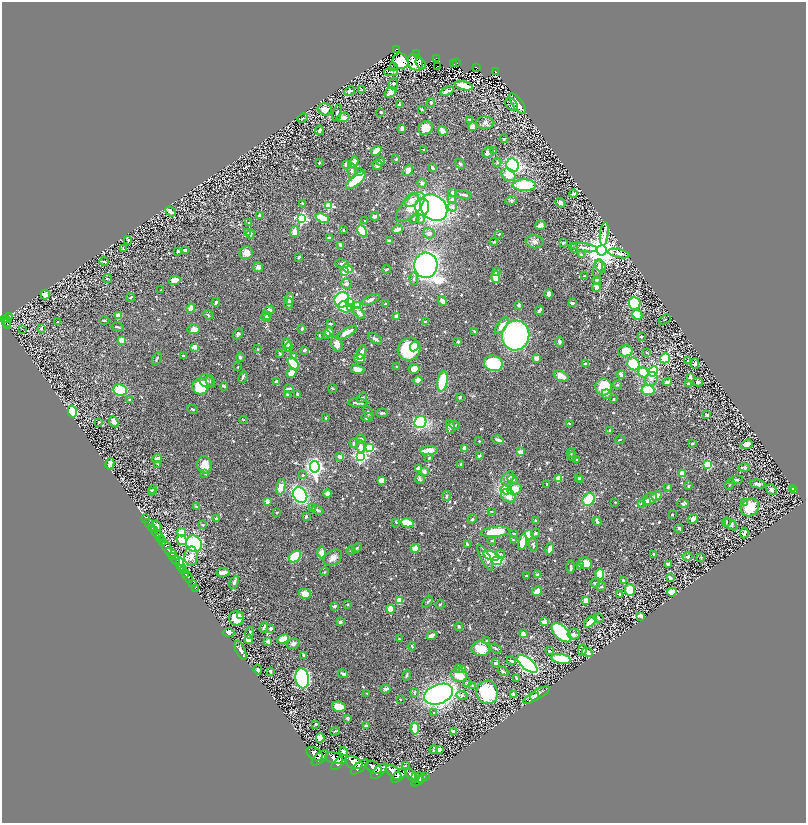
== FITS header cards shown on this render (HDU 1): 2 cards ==
NAXIS1  =                 1608
NAXIS2  =                 1641

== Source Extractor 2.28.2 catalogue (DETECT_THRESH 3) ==
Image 1608 x 1641 px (HDU 1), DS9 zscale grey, zoomed out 1/2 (1 PNG px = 2 x 2 image px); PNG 808 x 825 px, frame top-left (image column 1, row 1641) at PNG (2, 2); each listed source drawn as its Kron ellipse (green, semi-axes under 4 px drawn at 4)
Background 0.653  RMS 0.017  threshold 0.0513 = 3 sigma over >= 5 px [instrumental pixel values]
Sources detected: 894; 38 cannot appear on this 1/2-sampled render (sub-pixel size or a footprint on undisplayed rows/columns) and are neither listed nor drawn; of the other 856, the 500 brightest by FLUX_AUTO listed and drawn (356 fainter detections omitted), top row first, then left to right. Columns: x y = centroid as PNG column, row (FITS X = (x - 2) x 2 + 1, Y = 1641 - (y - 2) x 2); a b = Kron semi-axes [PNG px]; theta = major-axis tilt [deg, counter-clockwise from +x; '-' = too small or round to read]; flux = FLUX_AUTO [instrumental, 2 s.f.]
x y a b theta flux
397 49 3 2 - 89
417 54 3 2 - 57
436 58 2 2 - 53
401 61 8 7 - 200
415 62 9 7 -51 38
421 63 6 4 -52 13
456 63 3 2 - 46
454 64 2 1 - 5.6
393 66 2 2 - 16
437 66 2 1 - 9.7
476 67 4 2 - 43
391 72 7 4 -1 8.7
495 72 3 2 - 47
393 84 5 4 - 5.5
464 86 9 4 -13 78
361 90 4 3 - 5.1
350 91 5 3 - 9.2
447 91 7 3 18 12
391 92 6 5 - 37
431 102 4 3 - 6
511 104 7 5 -49 8.4
518 104 12 5 -54 46
399 105 3 2 - 12
325 109 7 6 - 36
421 109 4 2 - 3.8
381 112 2 2 - 9.4
337 113 8 3 77 6.9
343 117 6 4 14 25
303 118 5 3 - 3.9
469 119 3 2 - 5.2
485 123 9 6 -3 11
473 127 4 4 - 28
402 128 4 2 - 21
426 128 7 6 - 36
319 130 4 3 - 8.4
443 131 5 3 - 30
504 139 4 3 - 3.3
424 149 3 2 - 4.9
376 151 5 3 - 33
493 151 3 2 - 3.7
488 152 6 5 - 9.8
396 159 3 2 - 4.6
381 161 4 4 - 4.5
354 162 6 3 60 26
497 162 4 3 - 3.2
319 163 3 2 - 4.4
460 164 5 4 - 4.7
347 165 4 4 - 23
377 165 5 5 - 13
513 165 7 6 - 900
432 168 4 2 - 10
408 170 6 4 57 22
352 171 8 4 -87 10
360 172 4 3 - 6.6
509 175 7 6 - 39
356 180 12 5 42 140
422 183 5 4 - 7.8
524 185 12 5 -1 170
453 192 4 4 - 8.9
574 194 4 4 - 7
463 195 8 2 -14 9.1
452 199 4 3 - 11
412 200 8 6 39 20
511 200 6 3 18 5.1
302 203 3 2 - 4.5
560 203 5 3 - 17
329 206 3 3 - 180
410 207 19 8 47 66
422 207 8 7 - 250
452 207 5 4 - 14
434 208 15 12 -43 1100
171 211 6 3 -41 11
259 215 3 3 - 13
375 216 4 2 - 14
302 218 4 4 - 520
322 218 7 4 -20 99
414 219 4 4 - 7.4
421 219 4 3 - 5
365 221 2 2 - 6.5
248 222 3 3 - 3.2
540 225 5 4 - 15
397 229 5 3 - 20
343 230 2 2 - 8.5
295 231 6 4 82 21
362 231 6 3 -62 110
248 232 3 3 - 3.8
429 233 6 5 - 10
250 234 4 3 - 6.7
499 234 2 2 - 3.7
604 234 12 4 84 14
329 238 4 3 - 4.8
128 240 4 3 - 3.6
389 241 4 2 - 9.6
494 242 4 3 - 4.1
535 242 9 6 -8 13
563 243 4 3 - 4.6
341 245 4 2 - 20
584 247 14 4 -9 17
573 248 5 3 - 3.9
124 249 4 2 - 3.1
186 250 4 3 - 14
601 250 5 5 - 8600
178 251 3 3 - 5.4
246 253 7 6 - 27
619 254 11 4 -12 14
581 255 4 3 - 3.6
299 257 3 2 - 4.3
104 261 4 2 - 6.7
342 264 7 4 -7 11
426 265 12 11 - 1900
600 266 7 4 -54 13
258 267 5 4 - 13
348 269 5 4 - 57
387 269 4 2 - 4.5
598 269 9 4 76 18
345 272 3 3 - 41
497 272 4 3 - 7.7
584 276 2 2 - 3.8
496 277 6 3 -86 56
108 279 4 1 - 3.8
414 279 6 4 -88 6.8
175 280 6 4 13 38
597 280 4 4 - 6.7
346 284 5 5 - 10
596 287 4 4 - 19
161 290 3 2 - 4.3
549 294 4 3 - 16
45 295 5 4 - 25
131 297 4 2 - 6.2
290 299 6 3 84 19
342 300 8 7 - 390
371 300 10 4 25 10
442 301 5 3 - 15
216 302 4 2 - 6.1
288 303 5 4 - 7.5
349 303 4 4 - 49
572 303 4 2 - 10
634 303 6 6 - 330
385 304 3 3 - 3.8
518 305 3 3 - 12
358 306 4 4 - 45
345 307 7 5 -22 48
351 307 4 3 - 42
191 308 4 4 - 25
269 310 6 4 29 18
539 310 5 2 - 11
359 313 7 4 -45 18
208 315 5 3 - 5.3
267 315 4 3 - 8.1
637 315 5 4 - 80
118 316 4 3 - 26
396 316 4 4 - 11
266 317 5 4 - 10
8 318 5 3 - 230
4 319 3 2 - 350
7 320 4 2 - 210
665 320 6 3 31 4.4
104 321 5 2 - 3.6
57 322 2 2 - 5.3
425 322 3 2 - 8.2
6 323 4 2 - 57
330 324 4 2 - 4.1
7 326 2 2 - 69
502 326 10 4 56 30
117 327 6 2 -13 5.9
41 328 4 3 - 4.1
22 329 2 1 - 35
194 329 6 5 - 20
302 329 4 3 - 5.2
474 331 4 3 - 3
329 332 5 4 - 27
346 333 12 4 29 37
238 334 6 4 54 5.8
326 334 4 3 - 4.6
319 335 2 2 - 4.2
516 335 15 13 73 860
641 336 4 2 - 6.6
375 339 8 3 -32 10
122 340 2 2 - 59
458 342 3 3 - 7.5
559 342 5 4 - 6.1
287 344 5 3 - 16
337 344 8 5 -71 23
414 346 5 3 - 16
195 347 3 2 - 42
289 347 5 3 - 7.2
258 349 4 3 - 3
409 349 11 11 - 190
305 350 3 3 - 8
625 351 7 5 12 38
362 352 7 3 69 13
646 352 3 2 - 3.2
280 353 4 2 - 3.4
183 356 3 3 - 4.3
294 356 3 3 - 8.7
240 357 5 4 - 4.9
157 358 7 2 62 3.9
359 358 6 4 -24 26
537 358 3 3 - 20
665 358 5 4 - 87
688 361 2 2 - 6.1
293 363 7 4 -50 89
493 363 9 7 -15 200
585 364 3 2 - 11
633 364 6 6 - 150
695 364 5 3 - 11
238 367 2 2 - 3.1
397 367 2 2 - 5.3
358 369 7 4 -16 33
414 369 5 5 - 22
653 371 5 4 - 140
643 372 5 4 - 70
291 373 5 4 - 36
621 375 4 2 - 28
561 376 8 5 -22 28
243 377 6 3 66 7.3
690 378 4 3 - 14
651 379 7 6 - 15
418 380 4 3 - 17
206 381 7 6 - 12
211 381 6 4 -71 6.1
443 381 10 5 79 160
276 382 3 2 - 10
667 382 5 3 - 7.8
698 382 5 3 - 6.7
689 384 4 3 - 15
617 385 4 3 - 3.9
200 386 8 8 - 130
224 386 4 3 - 5.1
603 387 8 8 - 100
333 388 4 2 - 3.5
289 389 5 2 - 9.9
120 390 7 5 -9 110
648 390 6 5 - 98
298 394 3 2 - 6.9
607 394 5 5 - 6.2
288 395 2 2 - 14
460 397 3 3 - 6.8
362 398 6 3 52 4.2
614 399 3 2 - 4
129 400 2 2 - 8.4
358 403 9 3 -2 19
193 409 5 2 - 5.5
72 411 6 4 -77 150
368 413 7 3 -64 5.9
382 413 5 3 - 5.6
707 415 3 2 - 9.9
367 417 6 4 -17 6.8
325 418 2 2 - 9.1
244 420 4 3 - 3.2
114 421 5 4 - 18
99 422 2 2 - 12
420 422 6 5 - 250
569 423 3 2 - 3.7
455 425 5 4 - 4.9
450 427 7 4 -81 9
610 431 3 3 - 7.2
361 439 5 3 - 11
620 439 5 2 - 4.1
498 440 6 3 -16 16
479 441 3 2 - 3.1
354 443 4 3 - 5.9
692 443 3 3 - 4.1
747 444 6 4 19 23
360 447 7 4 -76 18
370 448 3 3 - 240
465 449 4 3 - 26
429 451 9 4 4 32
520 452 3 2 - 30
571 453 5 3 - 4.8
360 456 4 4 - 790
479 456 2 2 - 6.4
572 456 4 3 - 3.1
340 457 4 3 - 15
429 458 3 2 - 5.3
157 459 5 4 - 25
577 459 3 2 - 4
110 464 6 4 80 19
158 464 4 3 - 3
461 464 3 3 - 8.1
205 465 9 7 -83 46
708 465 3 3 - 120
315 467 6 5 - 1300
418 468 3 3 - 30
744 468 5 3 - 6.7
424 471 3 3 - 17
205 473 4 3 - 8.8
682 474 4 3 - 48
303 475 3 3 - 3.9
508 478 8 5 45 17
579 478 4 3 - 6.7
420 479 5 4 - 7.2
512 479 5 4 - 5.2
558 479 4 3 - 37
580 479 4 3 - 6.5
381 480 3 3 - 29
736 480 7 3 8 6.5
547 484 2 2 - 4.6
730 484 6 2 68 4.3
758 484 8 3 -11 14
688 486 3 2 - 4.5
281 487 8 4 75 37
668 487 3 3 - 5.6
514 489 7 5 19 55
793 489 4 2 - 4
153 490 4 3 - 6
506 490 6 4 -18 140
771 490 6 5 - 8.2
151 491 4 3 - 7.9
794 491 4 3 - 5.7
327 494 4 4 - 14
300 495 8 6 -52 510
447 496 5 3 - 6.7
508 496 8 6 -36 32
656 496 5 4 - 31
589 499 7 5 53 100
650 499 7 5 30 14
267 501 4 3 - 16
647 501 4 3 - 15
615 502 2 2 - 3.1
641 503 3 3 - 3.1
745 503 3 3 - 3.2
682 504 6 3 -9 6.2
196 507 4 3 - 5.2
750 507 10 8 43 86
313 508 3 3 - 3.7
317 510 6 3 -26 5.3
491 511 2 2 - 4.5
277 512 3 3 - 3.8
672 514 2 2 - 3.2
306 516 4 3 - 8.1
145 519 4 1 - 21
216 519 4 3 - 7.9
472 519 5 3 - 3.9
693 519 5 3 - 19
535 520 3 2 - 3.4
597 521 4 2 - 8.8
396 522 4 3 - 3.6
726 522 5 2 - 3.5
149 523 2 1 - 11
407 523 6 3 -14 100
203 525 3 3 - 3.2
731 525 7 4 -35 8.9
157 526 5 3 - 21
152 527 3 2 - 58
679 528 4 2 - 8.1
155 531 2 1 - 140
182 532 4 3 - 30
495 532 15 5 5 130
535 533 4 4 - 6.7
744 533 5 3 - 10
157 534 4 3 - 190
513 534 3 3 - 3.4
529 535 5 4 - 120
159 538 3 2 - 320
161 540 2 2 - 570
182 540 5 4 - 78
513 540 3 2 - 3.1
492 541 4 3 - 3.4
522 542 8 4 77 52
163 543 2 2 - 340
194 544 9 7 -55 220
467 544 3 3 - 6.9
533 545 7 3 -79 8.7
167 547 7 3 -62 2400
357 548 5 3 - 4.1
415 548 4 3 - 71
550 549 6 3 73 29
351 550 4 2 - 4.3
321 552 6 4 -90 17
171 553 6 3 -28 820
500 554 5 4 - 5.5
654 554 3 2 - 6.7
491 555 8 4 -20 140
173 556 3 2 - 410
191 556 10 7 89 24
687 556 5 4 - 5.2
295 557 7 5 41 140
485 557 14 4 -62 16
701 557 3 2 - 3
333 558 10 7 35 22
176 560 5 3 - 410
497 561 5 4 - 110
585 563 6 5 - 42
180 564 7 4 -79 1300
668 564 3 3 - 23
580 566 2 2 - 11
571 567 6 3 88 8.2
181 569 2 1 - 330
183 571 3 2 - 820
223 572 6 4 9 21
325 572 4 3 - 3.1
186 574 2 1 - 150
600 574 5 4 - 130
538 575 4 3 - 9.9
187 576 7 3 -63 510
526 576 3 2 - 4.7
670 578 3 3 - 13
624 580 4 3 - 6.1
234 582 7 3 63 9.7
595 583 5 3 - 7.3
192 584 2 1 - 36
601 586 5 3 - 4.6
195 588 2 1 - 20
630 590 6 5 - 110
537 591 5 4 - 25
672 592 5 4 - 68
305 594 6 5 - 34
620 594 3 2 - 9.9
586 600 3 3 - 46
400 601 4 3 - 65
427 602 7 3 57 5.4
348 604 4 3 - 3.2
440 604 5 2 - 3.8
334 606 2 2 - 16
390 609 4 4 - 45
240 615 4 2 - 9.5
640 616 4 3 - 19
236 618 7 7 - 100
599 618 5 4 - 5.5
340 622 4 3 - 7.7
544 622 2 2 - 63
590 622 7 3 40 49
459 626 4 3 - 4.2
264 627 5 3 - 9.7
271 628 3 2 - 13
229 633 6 4 -1 13
250 633 6 3 75 4.6
561 633 12 6 -43 370
523 634 2 2 - 57
574 634 6 5 - 15
431 636 5 3 - 16
249 639 4 4 - 18
283 639 6 3 24 50
399 639 2 2 - 3.5
487 641 4 3 - 9.1
268 642 3 2 - 22
293 644 6 5 - 10
412 646 4 3 - 4.4
496 648 6 2 -35 4.5
481 649 9 7 -10 54
240 650 10 4 -66 11
582 650 6 3 82 5.3
549 651 2 2 - 4.2
587 652 6 4 -33 14
303 655 3 2 - 4.4
561 659 10 4 -10 190
511 661 4 3 - 6.1
496 663 3 2 - 8.4
527 664 12 5 -40 1100
458 669 4 4 - 6
462 669 3 2 - 21
258 670 5 3 - 8.3
270 671 3 2 - 11
503 671 6 2 -34 5.1
343 674 5 3 - 8.3
406 675 5 2 - 5
459 675 8 6 -21 66
302 678 10 6 -82 780
516 678 4 2 - 6.1
467 682 4 3 - 4.4
472 685 2 2 - 10
385 689 5 4 - 7.5
414 692 4 3 - 5.3
487 692 12 10 -77 170
367 693 3 2 - 3.2
439 694 15 9 19 1600
462 695 6 4 -8 8.8
513 695 4 3 - 9.7
537 695 15 4 31 22
535 697 4 2 - 3.2
400 699 2 2 - 3.1
339 707 7 5 -10 59
434 713 3 3 - 3.2
348 718 4 3 - 5.6
316 724 2 2 - 5.2
366 726 4 3 - 7.3
415 729 6 4 -82 58
335 731 5 2 - 3.1
454 732 3 2 - 11
320 738 5 3 - 59
434 749 4 2 - 3.4
439 750 3 3 - 9.4
344 751 5 3 - 6.6
314 754 9 5 -29 3700
320 758 10 4 42 4200
334 758 9 5 -18 3600
339 763 10 4 42 3600
354 763 9 6 -25 3500
405 766 3 2 - 3
359 767 11 4 39 3500
374 767 9 5 -30 3800
379 771 10 5 44 3700
394 772 9 5 -44 6100
412 775 9 3 -47 2800
399 776 9 4 44 4000
416 776 3 3 - 780
419 777 5 2 - 850
425 777 2 1 - 150
419 780 8 3 35 2500
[356 fainter detections neither listed nor drawn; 38 sub-pixel or undisplayed-footprint detections neither listed nor drawn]